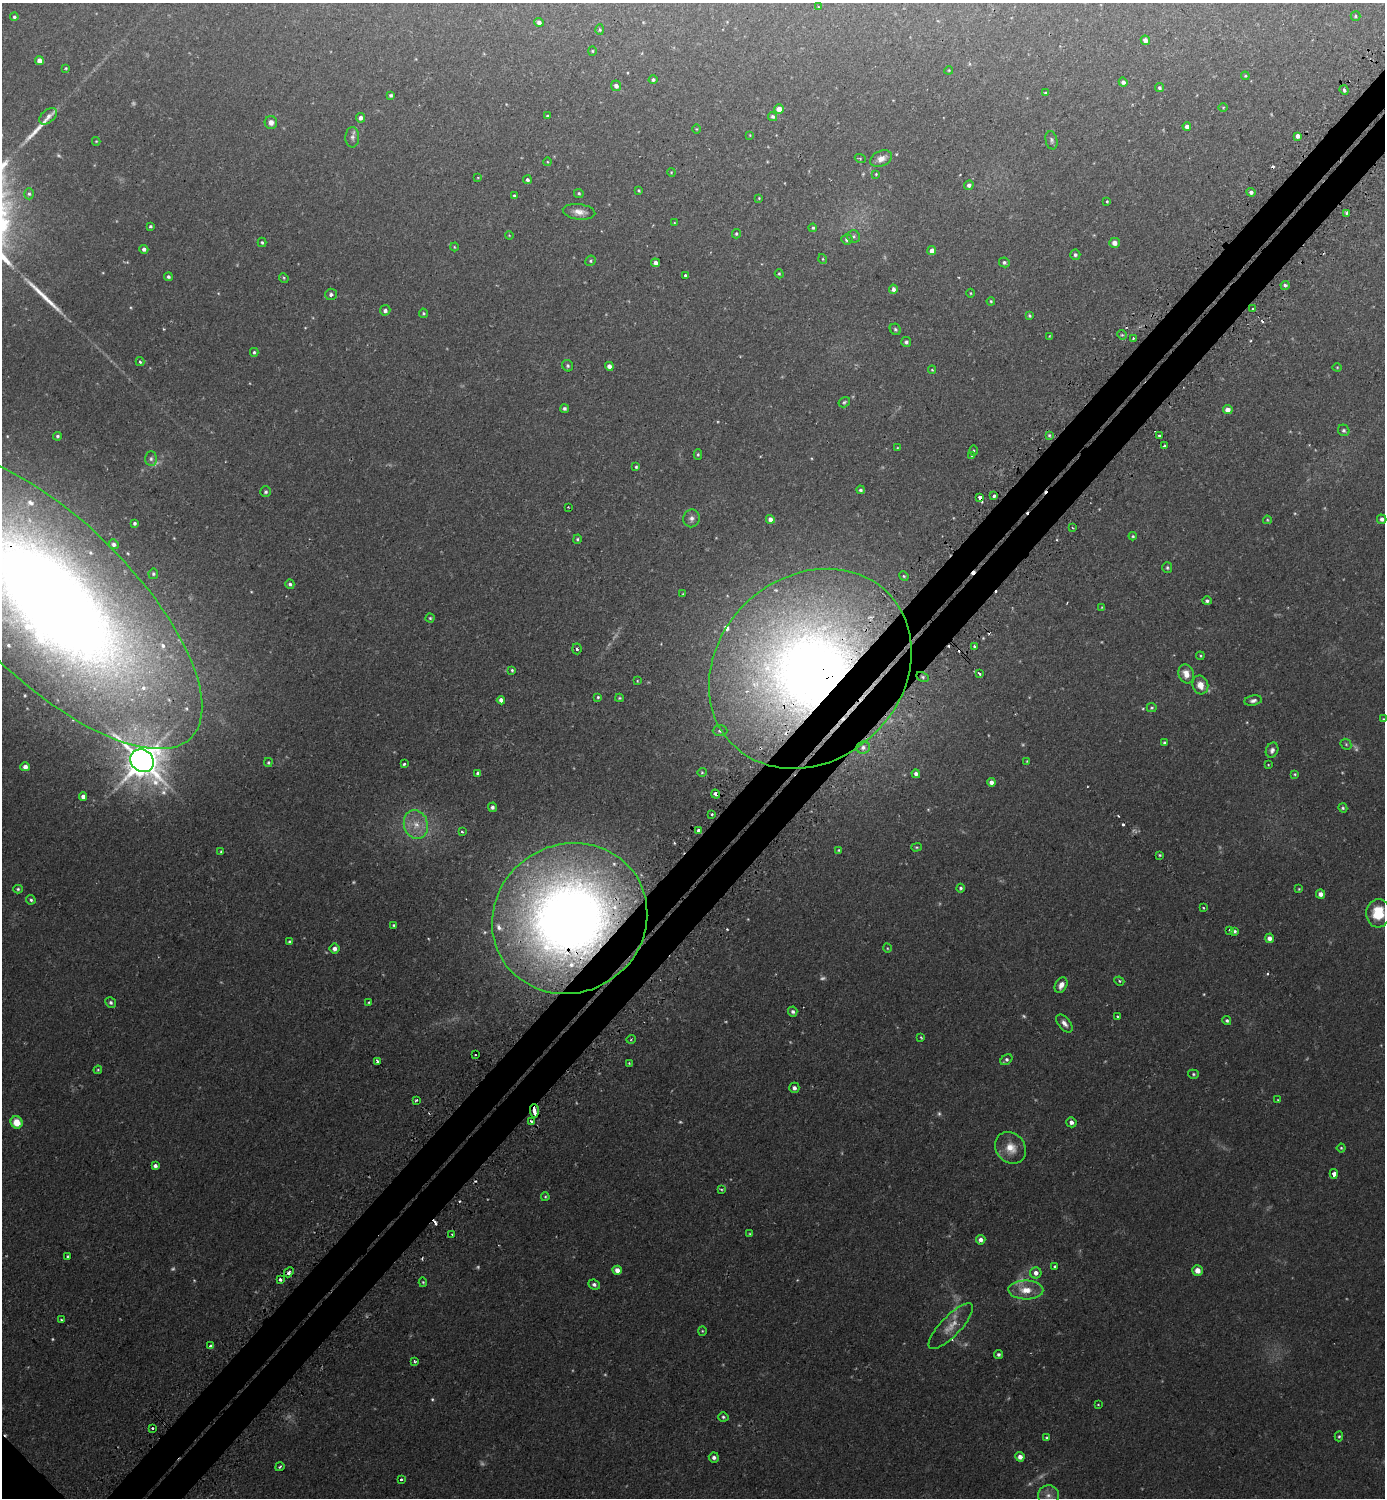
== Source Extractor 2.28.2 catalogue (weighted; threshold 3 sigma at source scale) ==
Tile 10 of 4 x 4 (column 2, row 3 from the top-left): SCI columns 1559-2941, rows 1515-3010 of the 6025 x 6022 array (HDU 1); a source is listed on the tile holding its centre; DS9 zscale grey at full resolution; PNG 1387 x 1500 px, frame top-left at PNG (2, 3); each listed source drawn as its Kron ellipse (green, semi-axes under 4 px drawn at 4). Shown black and unused: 5% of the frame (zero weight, under 2 of 3 exposures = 3% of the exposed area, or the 3 px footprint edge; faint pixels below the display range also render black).
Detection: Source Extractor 2.28.2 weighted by HDU 2 'WHT'; one run over the whole footprint, this tile lists its part. Background 0.0441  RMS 0.0046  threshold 0.0207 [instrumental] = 3 sigma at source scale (4.5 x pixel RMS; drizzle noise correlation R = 1.50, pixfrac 1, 0.05/0.05 arcsec/px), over >= 5 px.
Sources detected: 295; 23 too faint to see at this stretch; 18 cosmic-ray / hot-pixel residue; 2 long thin detections or spike segments (spike, bleed or trail) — neither listed nor drawn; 8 inside a brighter listed object's ellipse — not listed separately; the other 244 listed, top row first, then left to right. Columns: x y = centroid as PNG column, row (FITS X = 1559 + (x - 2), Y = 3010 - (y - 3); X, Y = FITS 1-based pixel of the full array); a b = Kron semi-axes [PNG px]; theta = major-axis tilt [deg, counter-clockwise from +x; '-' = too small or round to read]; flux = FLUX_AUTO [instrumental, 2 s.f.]
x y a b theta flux
819 7 3 3 - 0.41
1355 16 5 4 - 0.65
14 17 4 4 - 0.74
539 22 5 4 - 1.6
600 30 5 4 - 0.61
1145 40 5 4 - 2.4
592 51 4 4 - 0.5
39 60 4 4 - 2.4
66 68 3 3 - 0.41
949 70 4 3 - 0.38
1245 76 4 3 - 0.49
653 80 4 4 - 0.86
1123 82 4 4 - 1.4
616 86 5 5 - 1.9
1159 88 4 4 - 0.85
1344 90 5 3 - 0.92
1045 93 4 3 - 0.71
391 95 4 3 - 0.8
1223 107 5 3 - 0.4
779 109 5 4 - 4.2
48 116 10 6 40 1.8
547 116 3 3 - 0.56
773 116 5 4 - 1
360 118 4 4 - 1.7
271 122 6 6 - 2.5
1187 126 4 4 - 2
697 129 5 3 - 0.39
750 135 4 3 - 0.33
1298 136 4 4 - 1.7
352 137 10 7 88 1.6
1052 140 9 6 -78 1.1
96 141 4 4 - 0.38
860 158 5 3 - 0.41
881 159 11 7 25 3.2
548 162 4 3 - 0.35
671 172 4 3 - 0.39
876 174 4 4 - 0.39
478 178 4 2 - 0.3
527 180 4 4 - 1
969 185 5 4 - 1.6
639 190 3 3 - 0.49
1251 192 4 4 - 1.5
579 193 5 4 - 0.7
29 194 5 5 - 0.83
514 196 4 3 - 0.67
759 198 4 3 - 0.39
1107 201 4 3 - 0.44
579 212 16 7 -7 3.6
1347 213 3 3 - 1.1
674 223 3 2 - 0.34
150 226 3 3 - 0.65
813 228 4 4 - 0.64
736 234 5 4 - 0.61
509 235 4 3 - 0.37
853 236 6 6 - 0.96
847 239 5 5 - 1.4
262 242 5 3 - 0.62
1114 243 5 5 - 2.5
454 247 4 3 - 0.34
144 249 4 4 - 1.6
932 251 4 4 - 2.8
1075 255 5 5 - 1.1
823 259 5 3 - 0.4
591 261 5 5 - 0.73
1004 262 5 5 - 0.99
655 263 4 4 - 2
779 274 5 4 - 0.54
685 275 3 3 - 1.1
168 277 4 4 - 0.96
284 278 5 4 - 0.5
1285 285 4 4 - 1.3
893 289 4 4 - 1.6
970 293 4 3 - 0.4
331 294 6 6 - 1.2
991 301 4 3 - 0.52
1253 309 3 2 - 0.91
385 310 5 5 - 1.6
423 313 5 4 - 0.64
1029 315 3 3 - 0.66
895 329 6 5 - 0.8
1122 335 5 4 - 0.54
1049 336 4 2 - 0.32
1133 338 3 2 - 0.78
906 342 5 5 - 0.97
254 352 4 4 - 0.66
140 362 4 3 - 0.94
568 366 6 5 - 0.81
609 366 4 4 - 2.1
1337 367 4 4 - 0.44
932 370 4 4 - 0.42
844 402 6 5 - 0.75
564 408 4 4 - 0.97
1228 410 5 4 - 2.6
1344 430 6 5 - 1
1049 435 4 3 - 0.66
57 436 4 4 - 0.72
1159 436 3 3 - 0.85
1164 446 3 3 - 0.84
897 448 4 3 - 0.33
973 451 5 3 - 0.47
698 454 5 4 - 0.65
972 456 4 3 - 0.61
151 459 7 6 - 1.2
636 467 3 3 - 0.6
860 490 4 4 - 0.85
266 492 5 5 - 0.93
994 496 4 3 - 2.6
980 497 4 3 - 2.6
568 507 2 2 - 0.33
691 518 9 8 - 1.9
770 519 4 4 - 2.5
1382 519 5 4 - 1.6
1267 520 4 4 - 0.46
135 523 4 4 - 0.92
1073 528 3 2 - 0.56
1133 536 4 3 - 0.62
577 539 5 4 - 0.7
114 544 5 4 - 1.3
1167 568 5 5 - 0.81
153 574 5 4 - 0.73
904 576 5 4 - 0.61
290 584 5 4 - 1.1
683 594 4 3 - 0.39
51 600 196 80 -44 970
1207 601 4 4 - 1
1102 607 4 3 - 0.35
430 618 4 4 - 0.67
974 646 3 3 - 0.75
577 649 5 4 - 0.84
1200 656 4 3 - 0.49
810 669 109 92 43 520
512 670 4 4 - 0.63
979 674 3 3 - 1.8
1186 674 10 7 -71 4.6
923 677 6 4 -28 0.81
637 681 4 2 - 0.33
1200 685 9 8 - 4.6
598 697 4 4 - 0.53
619 698 4 3 - 0.51
501 700 4 4 - 2.1
1253 700 9 5 10 1.5
1152 708 5 4 - 0.63
1384 719 4 3 - 0.41
720 731 7 5 0 1.1
1164 743 4 3 - 0.77
1346 744 6 5 - 0.63
863 747 7 6 - 1.6
1272 750 8 6 65 1.6
142 761 12 11 - 1200
1027 761 4 3 - 0.35
268 762 4 3 - 0.59
404 764 3 3 - 0.88
1268 765 3 2 - 0.36
25 767 5 4 - 2.5
702 772 5 4 - 0.54
478 773 4 4 - 1.3
916 774 4 4 - 1.6
1295 774 4 3 - 0.51
991 782 4 4 - 1.9
716 794 5 3 - 1.7
83 796 4 4 - 1.9
493 807 5 4 - 1.2
1343 808 5 4 - 0.69
712 814 3 2 - 0.71
416 825 15 12 -73 6.7
699 831 4 4 - 2
462 832 3 2 - 0.57
916 847 5 4 - 0.52
839 850 4 3 - 0.4
221 852 3 3 - 0.5
1160 855 4 3 - 0.51
961 888 4 4 - 0.8
18 889 5 4 - 0.74
1299 889 3 3 - 0.38
1321 894 5 4 - 2.3
31 900 5 4 - 0.87
1203 908 3 2 - 0.6
1378 913 14 12 85 14
570 919 79 74 33 510
394 925 4 3 - 0.52
1230 930 3 3 - 1.4
1235 931 4 4 - 0.92
1269 938 4 4 - 2.4
290 942 4 3 - 0.65
887 948 4 3 - 0.41
335 949 5 5 - 2
1119 981 5 4 - 0.69
1061 985 8 5 62 2.6
111 1002 5 5 - 1.2
369 1002 4 3 - 0.45
793 1012 5 4 - 1.1
1118 1017 3 3 - 0.87
1227 1021 4 4 - 0.86
1064 1024 10 6 -49 2.2
921 1037 3 2 - 0.44
631 1039 5 3 - 0.48
475 1055 2 2 - 0.39
1006 1060 6 5 - 1.1
377 1062 4 3 - 1.3
629 1063 4 4 - 0.43
98 1070 4 4 - 0.51
1193 1074 5 4 - 0.74
794 1088 5 5 - 1.5
416 1100 3 2 - 0.89
1278 1100 4 3 - 0.4
534 1111 7 3 -88 5.4
17 1122 6 5 - 7.5
531 1122 4 3 - 1.9
1071 1122 5 5 - 1.8
1011 1148 17 14 -51 7.2
1341 1148 4 4 - 0.57
155 1166 4 4 - 1.4
1334 1174 5 3 - 3
721 1189 4 2 - 0.49
545 1197 4 3 - 0.53
750 1234 4 3 - 0.51
452 1235 2 2 - 0.4
981 1240 5 5 - 2.2
68 1256 3 3 - 0.85
1054 1267 3 3 - 1
617 1270 5 4 - 3.2
1197 1270 5 5 - 3.4
289 1272 5 4 - 1.6
1036 1273 5 5 - 2.5
280 1280 3 3 - 1.6
423 1282 5 4 - 0.51
594 1284 6 4 -24 1.3
1026 1290 17 9 -2 7.3
61 1319 3 2 - 0.42
951 1326 30 10 46 6.7
702 1331 4 4 - 0.47
211 1346 3 3 - 4
998 1354 4 4 - 1.1
415 1361 4 3 - 0.63
1098 1405 3 2 - 0.35
723 1417 5 4 - 0.83
152 1428 3 3 - 0.71
1339 1436 5 4 - 0.63
1047 1438 4 3 - 0.73
714 1457 5 5 - 1.5
1020 1457 5 4 - 2.5
280 1467 5 3 - 0.68
401 1479 3 3 - 1.7
1048 1495 10 10 - 3.3
Overlapping masked pixels (flux is a lower limit): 8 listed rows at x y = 980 497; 51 600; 810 669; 923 677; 716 794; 699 831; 570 919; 534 1111
Isophote crosses this tile's border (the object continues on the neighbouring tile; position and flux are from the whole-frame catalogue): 3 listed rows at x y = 51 600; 1384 719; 1048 1495